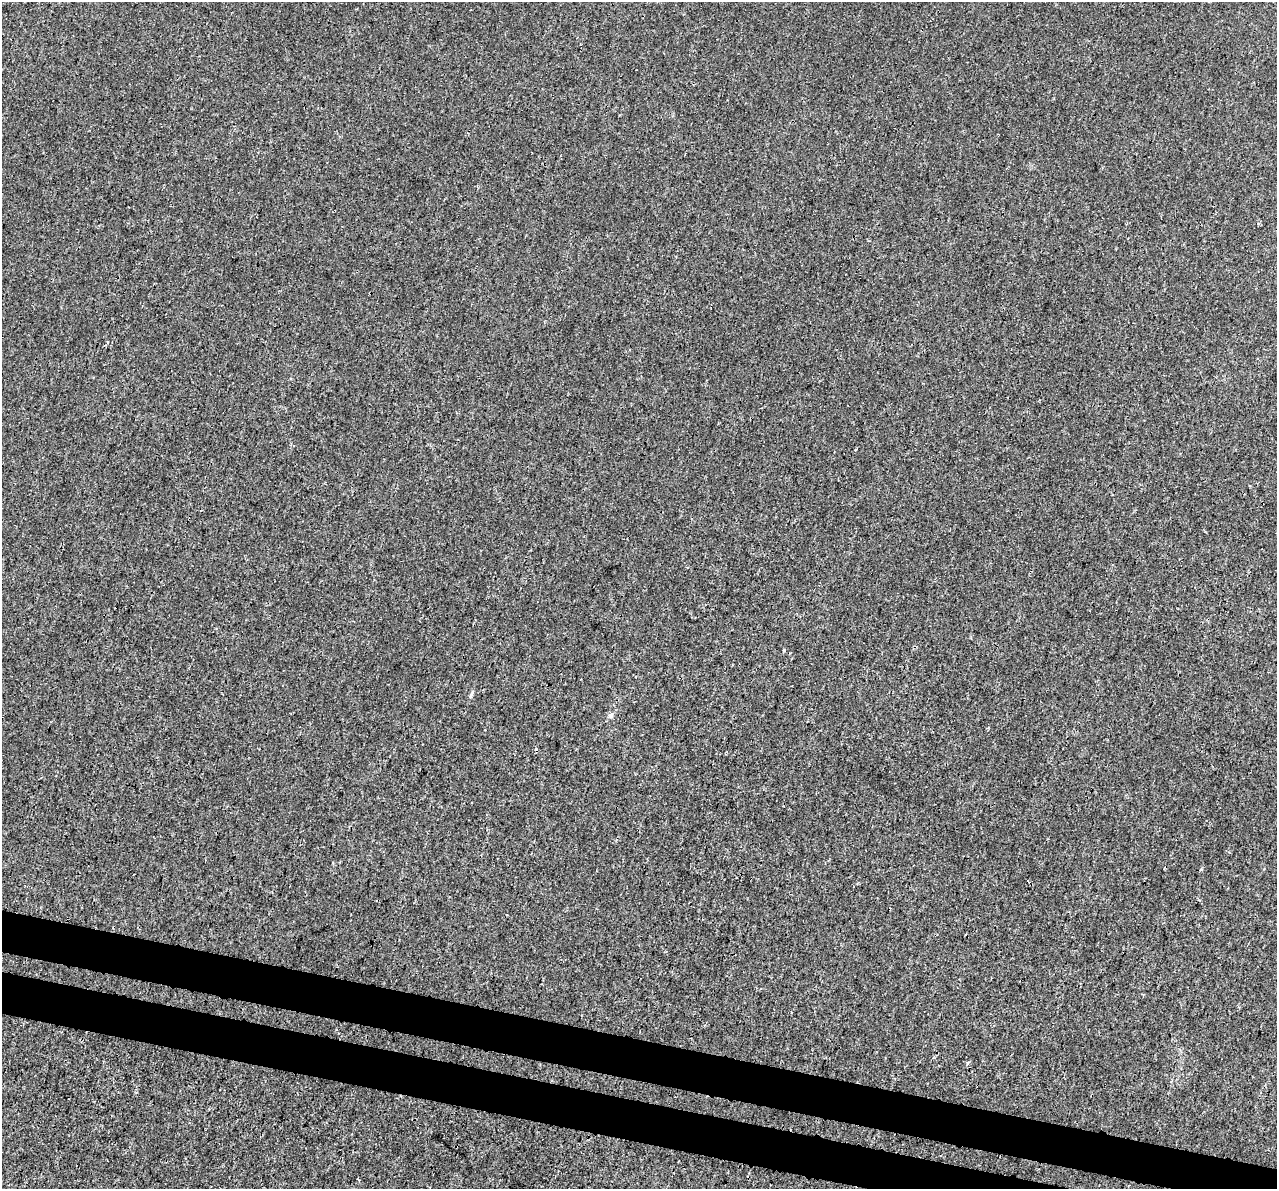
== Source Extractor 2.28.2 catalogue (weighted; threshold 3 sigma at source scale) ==
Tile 6 of 4 x 4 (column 2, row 2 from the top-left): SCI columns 1301-2575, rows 2716-3902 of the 5142 x 5368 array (HDU 1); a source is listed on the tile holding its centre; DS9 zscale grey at full resolution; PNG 1279 x 1191 px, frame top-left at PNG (2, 2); no overlay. Shown black and unused: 6% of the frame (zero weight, under 3 of 4 exposures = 5% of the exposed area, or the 3 px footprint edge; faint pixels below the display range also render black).
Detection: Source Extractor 2.28.2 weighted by HDU 2 'WHT'; one run over the whole footprint, this tile lists its part. Background 1.88e-04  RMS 0.0015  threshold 0.00666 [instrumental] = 3 sigma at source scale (4.5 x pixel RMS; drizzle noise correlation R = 1.50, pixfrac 1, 0.0396/0.0396 arcsec/px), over >= 5 px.
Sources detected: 5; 1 cosmic-ray / hot-pixel residue — not listed; the other 4 listed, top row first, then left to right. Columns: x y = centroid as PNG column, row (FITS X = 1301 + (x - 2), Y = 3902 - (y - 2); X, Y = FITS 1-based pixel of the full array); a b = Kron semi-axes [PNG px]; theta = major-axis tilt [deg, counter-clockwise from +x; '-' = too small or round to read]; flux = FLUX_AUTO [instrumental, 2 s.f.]
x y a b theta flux
108 342 5 3 - 0.14
784 650 4 4 - 0.13
610 715 7 5 35 0.35
967 1063 5 4 - 0.27